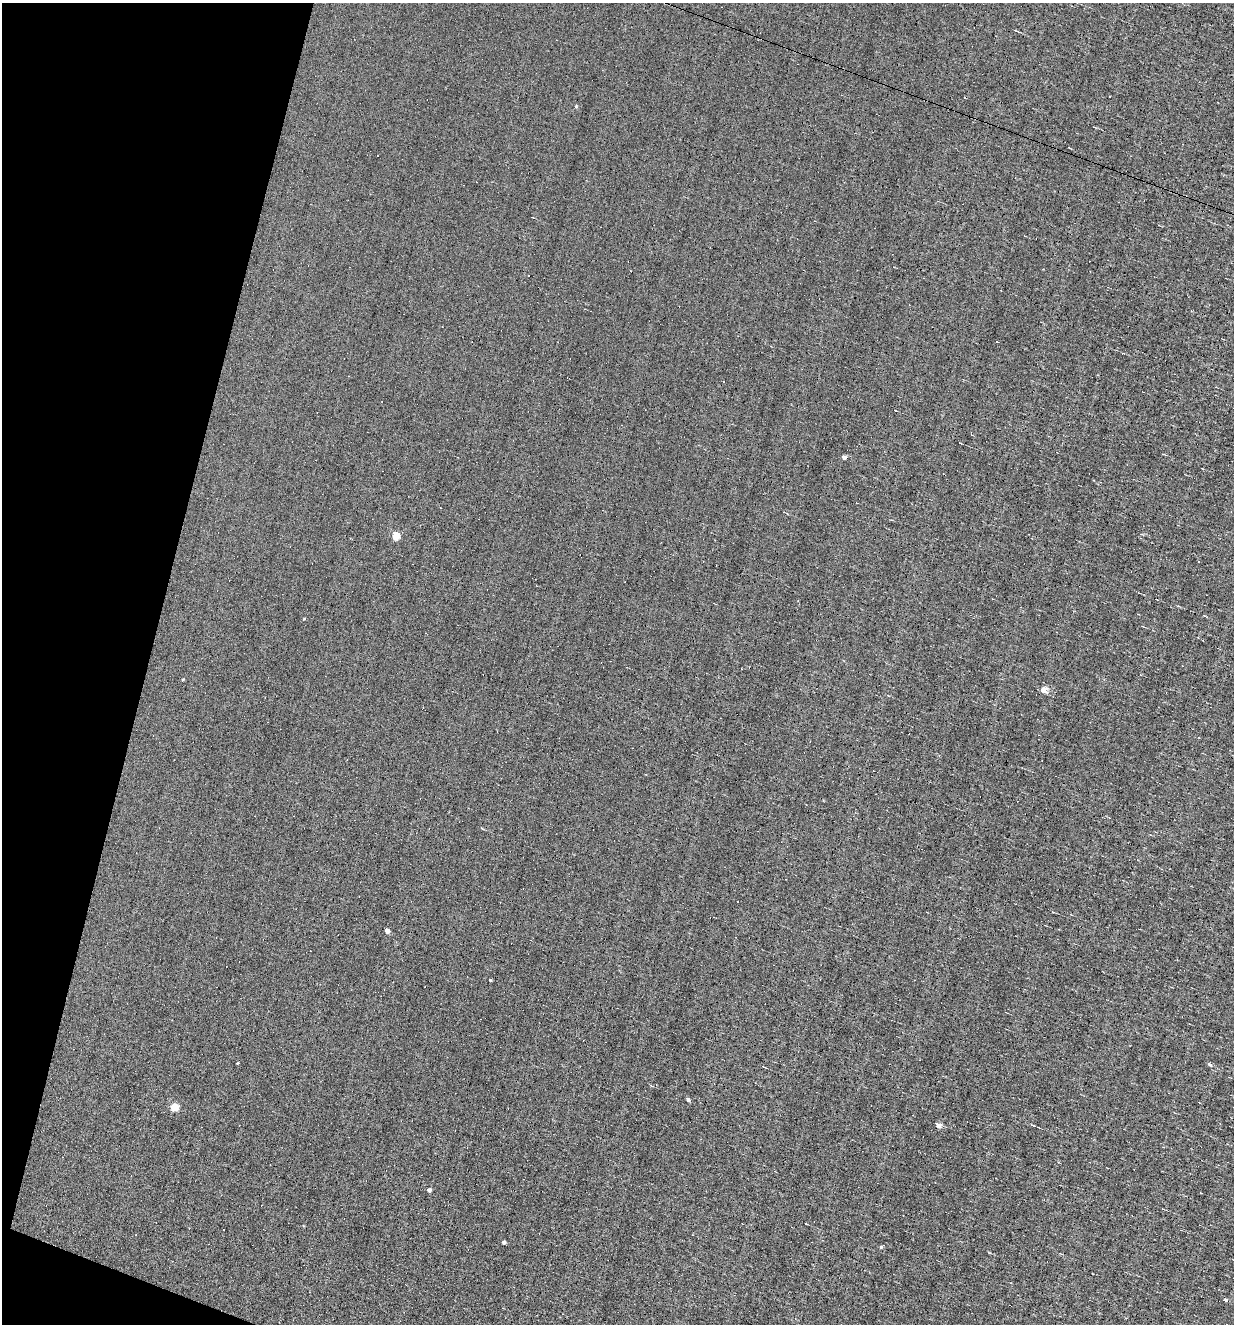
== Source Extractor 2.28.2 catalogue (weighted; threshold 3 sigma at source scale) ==
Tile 9 of 4 x 4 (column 1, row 3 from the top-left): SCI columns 252-1483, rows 1323-2644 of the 5302 x 5287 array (HDU 1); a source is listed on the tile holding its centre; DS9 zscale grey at full resolution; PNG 1236 x 1326 px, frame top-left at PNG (2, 3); no overlay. Shown black and unused: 13% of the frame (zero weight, under 4 of 8 exposures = <1% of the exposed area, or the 3 px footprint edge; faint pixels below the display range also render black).
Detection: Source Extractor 2.28.2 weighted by HDU 2 'WHT'; one run over the whole footprint, this tile lists its part. Background 0.00382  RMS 0.031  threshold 0.127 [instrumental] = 3 sigma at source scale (4.09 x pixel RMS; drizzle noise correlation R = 1.36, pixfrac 0.8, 0.05/0.05 arcsec/px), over >= 5 px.
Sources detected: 36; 17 cosmic-ray / hot-pixel residue — not listed; the other 19 listed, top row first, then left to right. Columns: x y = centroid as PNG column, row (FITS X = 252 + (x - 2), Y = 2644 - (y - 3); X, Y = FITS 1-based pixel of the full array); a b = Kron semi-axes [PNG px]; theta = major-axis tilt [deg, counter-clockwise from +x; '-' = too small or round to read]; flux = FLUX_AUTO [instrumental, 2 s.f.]
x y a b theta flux
1110 96 3 3 - 5.3
965 97 3 2 - 3.2
576 106 5 4 - 3.1
844 457 4 4 - 12
395 536 5 4 - 84
1043 690 5 4 - 39
482 828 5 2 - 2.2
387 931 4 4 - 15
490 980 3 3 - 2.4
237 1063 3 3 - 2.1
1210 1064 7 4 -39 4.6
688 1100 4 3 - 7.9
174 1108 5 5 - 71
1032 1125 6 3 -25 3.1
938 1126 4 4 - 24
429 1190 4 4 - 9
504 1242 4 3 - 7.2
881 1247 4 3 - 5.4
1225 1299 5 4 - 4.5